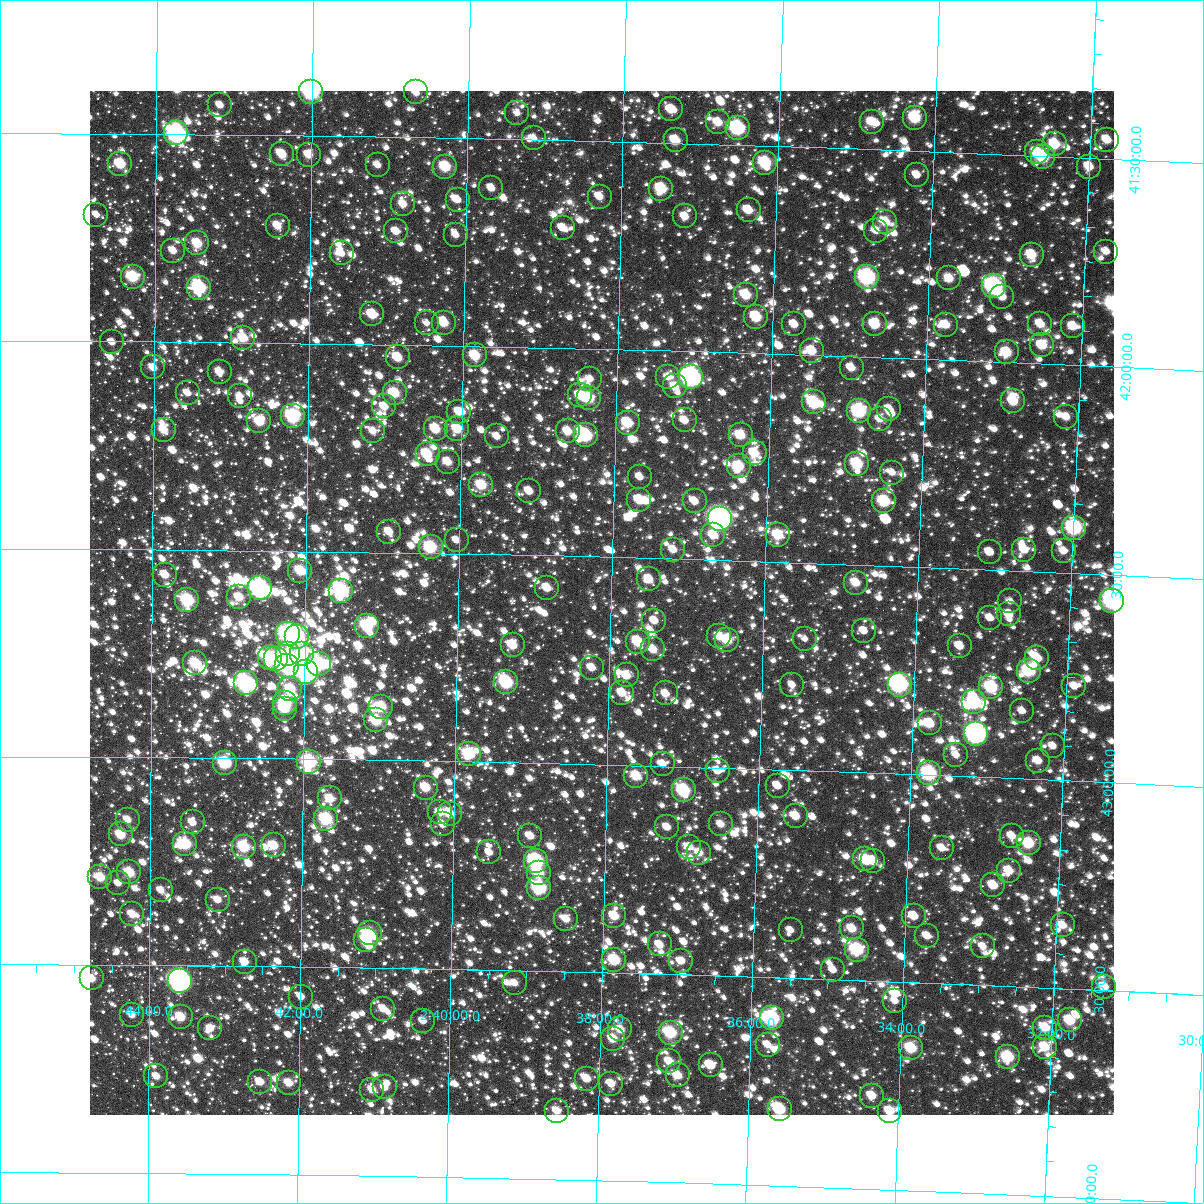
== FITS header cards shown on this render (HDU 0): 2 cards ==
NAXIS1  =                 1024
NAXIS2  =                 1024

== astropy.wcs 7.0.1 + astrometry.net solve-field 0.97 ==
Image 1024 x 1024 px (HDU 0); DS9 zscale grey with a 90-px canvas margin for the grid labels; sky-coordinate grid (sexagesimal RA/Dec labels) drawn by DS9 from the SOLVED WCS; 273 Tycho-2 reference stars matched to detected sources circled (green)
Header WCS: RA---TAN-SIP/DEC--TAN-SIP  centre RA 02:38:07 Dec +42:37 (39.53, +42.61 deg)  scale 8.66 arcsec/px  FOV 147.8' x 147.8'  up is +179 deg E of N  parity flipped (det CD > 0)
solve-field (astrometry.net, Tycho-2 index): VERIFIED the header's WCS against the Tycho-2 star catalogue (verified at 6 index scales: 16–273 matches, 0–1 conflicts across passes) and refined it, rather than solving blind
Solved WCS: RA---TAN-SIP/DEC--TAN-SIP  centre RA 02:38:07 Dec +42:37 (39.53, +42.61 deg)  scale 8.66 arcsec/px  FOV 147.9' x 147.9'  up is +179 deg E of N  parity flipped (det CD > 0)
The solver's refit moves the header's centre by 0.61 arcsec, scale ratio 1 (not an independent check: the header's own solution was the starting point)
Tycho-2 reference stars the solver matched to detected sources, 273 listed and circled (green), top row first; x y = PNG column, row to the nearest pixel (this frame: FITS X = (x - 90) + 1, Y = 1024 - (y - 91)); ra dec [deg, ICRS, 3 dp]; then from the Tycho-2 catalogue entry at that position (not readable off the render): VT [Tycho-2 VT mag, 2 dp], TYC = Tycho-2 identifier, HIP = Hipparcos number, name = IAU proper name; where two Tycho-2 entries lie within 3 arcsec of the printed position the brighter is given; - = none
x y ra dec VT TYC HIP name
311 92 40.502 +41.395 7.84 2853-150-1 - -
416 92 40.166 +41.392 10.85 2853-384-1 - -
220 105 40.794 +41.429 11.37 2853-306-2 - -
671 109 39.348 +41.419 10.77 2840-1172-1 - -
517 113 39.841 +41.437 11.54 2840-718-1 - -
915 118 38.564 +41.421 9.56 2840-290-1 - -
718 122 39.195 +41.447 10.49 2840-1106-1 - -
872 122 38.702 +41.434 10.97 2840-544-1 - -
738 128 39.131 +41.460 8.41 2840-200-1 - -
176 133 40.933 +41.498 7.62 2853-2196-1 12737 -
534 138 39.785 +41.496 11.98 2840-1244-1 - -
676 140 39.330 +41.493 10.30 2840-1312-1 - -
1107 140 37.946 +41.456 10.70 2840-1030-1 - -
1055 144 38.112 +41.471 10.01 2840-952-1 - -
1037 152 38.168 +41.492 10.20 2840-974-1 - -
282 154 40.592 +41.546 10.60 2853-2131-1 - -
309 155 40.507 +41.546 10.65 2853-2012-1 - -
1043 157 38.148 +41.503 9.46 2840-1480-1 - -
765 163 39.040 +41.540 9.35 2840-804-1 - -
120 164 41.113 +41.573 9.56 2853-2144-1 12796 -
378 165 40.285 +41.568 11.26 2853-1943-1 - -
445 167 40.068 +41.569 9.59 2853-1996-1 - -
1089 167 37.998 +41.521 10.79 2840-406-1 - -
917 175 38.551 +41.558 11.54 2840-636-1 - -
491 188 39.918 +41.619 11.21 2840-1434-1 - -
661 189 39.371 +41.610 9.48 2840-1234-1 - -
600 197 39.570 +41.633 10.91 2840-10-1 - -
458 200 40.026 +41.648 11.73 2853-1696-1 - -
403 204 40.202 +41.661 10.85 2853-1740-1 - -
749 210 39.088 +41.656 10.84 2840-1192-1 - -
96 215 41.188 +41.696 11.42 2853-2093-1 - -
685 216 39.293 +41.676 10.73 2840-1352-1 - -
885 222 38.647 +41.673 10.51 2840-476-1 - -
278 226 40.604 +41.719 10.75 2853-1765-1 - -
563 228 39.686 +41.711 11.29 2840-800-1 - -
396 231 40.222 +41.727 11.06 2853-1967-1 - -
876 231 38.677 +41.696 11.15 2840-252-1 - -
456 235 40.030 +41.733 11.39 2853-2074-1 - -
197 243 40.863 +41.762 10.07 2853-1406-1 - -
173 251 40.940 +41.780 11.14 2853-1899-1 - -
1106 252 37.933 +41.724 11.50 2840-26-1 - -
342 253 40.397 +41.782 11.58 2853-1596-1 - -
1032 255 38.172 +41.739 10.10 2840-1090-1 - -
133 277 41.071 +41.844 9.35 2853-1393-1 - -
867 277 38.700 +41.807 8.16 2840-858-1 12008 -
949 278 38.434 +41.804 10.60 2840-2-1 - -
994 286 38.289 +41.818 7.98 2840-914-1 11871 -
199 288 40.855 +41.869 8.61 2853-1801-1 - -
746 295 39.089 +41.861 9.99 2840-232-1 - -
1002 297 38.261 +41.843 10.77 2840-498-1 - -
372 314 40.295 +41.928 10.04 2853-1640-1 - -
756 317 39.054 +41.912 9.72 2840-886-1 - -
427 323 40.119 +41.946 11.55 2853-1092-1 - -
444 323 40.063 +41.945 10.12 2853-1516-1 - -
794 324 38.930 +41.928 11.10 2840-320-1 - -
875 324 38.669 +41.921 10.18 2840-556-1 - -
1040 324 38.135 +41.904 10.73 2840-62-1 - -
946 325 38.440 +41.916 10.78 2840-1158-1 - -
1073 326 38.029 +41.907 10.72 2840-888-1 - -
243 338 40.712 +41.989 10.13 2853-2064-1 - -
112 342 41.136 +42.002 11.61 2853-867-1 - -
1042 345 38.126 +41.956 10.37 2840-852-1 - -
812 351 38.870 +41.990 10.55 2840-1842-1 - -
1007 352 38.240 +41.976 9.99 2840-1890-1 - -
475 355 39.960 +42.022 9.74 2840-1708-1 - -
398 357 40.210 +42.030 10.26 2853-523-1 - -
153 367 41.002 +42.062 10.65 2853-1458-1 - -
852 368 38.740 +42.028 10.99 2840-1732-1 - -
220 372 40.787 +42.072 10.88 2853-1822-1 - -
668 377 39.333 +42.063 11.39 2840-1615-1 - -
691 377 39.258 +42.063 7.36 2840-1669-1 12191 Buna
590 379 39.586 +42.072 11.50 2840-1524-1 - -
675 386 39.310 +42.085 10.79 2840-1556-1 - -
188 393 40.890 +42.122 11.40 2853-1540-1 - -
395 393 40.219 +42.116 9.77 2853-1032-1 - -
580 395 39.618 +42.112 10.60 2840-1341-1 - -
240 396 40.721 +42.129 11.31 2853-1232-1 - -
589 398 39.589 +42.118 9.50 2840-1417-1 - -
1013 401 38.212 +42.094 10.31 2840-1521-1 - -
814 402 38.858 +42.114 8.99 2840-1461-1 - -
384 406 40.251 +42.149 10.90 2853-439-1 - -
889 409 38.613 +42.124 11.13 2840-1483-1 - -
859 411 38.710 +42.131 8.63 2840-1435-1 - -
459 412 40.008 +42.159 10.87 2853-1815-1 - -
293 416 40.548 +42.176 8.44 2853-1188-1 12617 -
1066 417 38.039 +42.125 11.23 2840-1576-1 - -
880 419 38.642 +42.149 11.10 2840-1513-1 - -
685 420 39.275 +42.166 10.89 2840-1257-1 - -
259 421 40.656 +42.189 10.10 2853-2153-1 - -
628 423 39.460 +42.176 9.71 2840-1685-1 - -
436 429 40.083 +42.201 10.04 2853-1601-1 - -
457 429 40.013 +42.199 10.08 2853-790-1 - -
164 430 40.967 +42.212 10.55 2853-1451-1 - -
373 431 40.287 +42.208 10.97 2853-1260-1 - -
568 431 39.653 +42.200 10.71 2840-1491-1 - -
586 435 39.596 +42.209 8.91 2840-1439-1 - -
741 435 39.092 +42.197 10.19 2840-1407-1 - -
497 436 39.884 +42.216 11.45 2840-1317-1 - -
755 453 39.046 +42.240 10.24 2840-1187-1 - -
428 454 40.108 +42.263 9.64 2853-1584-1 12456 -
448 462 40.043 +42.279 10.65 2853-559-1 - -
857 464 38.711 +42.257 9.47 2840-1301-1 - -
739 466 39.095 +42.272 9.86 2840-1003-1 - -
892 473 38.596 +42.276 11.56 2840-1832-1 - -
640 477 39.416 +42.306 11.36 2840-495-1 - -
481 485 39.931 +42.333 9.74 2840-643-1 - -
529 491 39.775 +42.346 11.20 2840-787-1 - -
639 500 39.416 +42.360 10.24 2840-1795-1 - -
695 501 39.236 +42.360 11.20 2840-1654-1 - -
884 501 38.619 +42.346 9.39 2840-1055-1 - -
720 519 39.151 +42.401 6.78 2840-1147-1 12151 -
1074 528 37.998 +42.391 8.32 2840-1790-1 11779 -
389 532 40.229 +42.450 10.93 2853-865-1 - -
713 535 39.171 +42.440 10.96 2840-1715-1 - -
778 535 38.961 +42.436 10.02 2840-1161-1 - -
457 540 40.009 +42.468 11.32 2853-1089-1 - -
431 547 40.093 +42.486 9.20 2853-1108-1 - -
673 550 39.301 +42.478 11.07 2840-1506-1 - -
1024 550 38.157 +42.449 11.07 2840-885-1 - -
1064 551 38.028 +42.448 10.90 2840-1641-1 - -
990 552 38.269 +42.458 11.24 2840-1854-1 - -
300 571 40.516 +42.547 9.98 2853-1044-1 - -
165 575 40.958 +42.561 10.53 2853-1610-1 - -
649 579 39.377 +42.550 11.13 2840-943-1 - -
856 583 38.701 +42.544 10.41 2840-1517-1 - -
260 588 40.649 +42.591 7.43 2853-616-1 - -
547 588 39.710 +42.577 10.69 2840-1617-1 - -
341 591 40.383 +42.594 8.48 2853-1402-1 12559 -
239 597 40.716 +42.613 10.36 2853-262-1 - -
187 600 40.885 +42.622 8.91 2853-961-1 - -
1010 601 38.197 +42.574 11.53 2840-1538-1 - -
1112 601 37.862 +42.563 8.18 2840-1351-1 11731 -
1009 614 38.198 +42.606 11.15 2840-309-1 - -
990 618 38.259 +42.616 11.63 2840-291-1 - -
654 621 39.356 +42.650 11.37 2840-1199-1 - -
367 626 40.296 +42.678 9.49 2853-2201-1 - -
864 631 38.670 +42.659 11.55 2840-451-1 - -
288 634 40.555 +42.699 8.46 2853-1013-1 12619 -
719 636 39.143 +42.683 11.02 2840-25-1 - -
297 637 40.524 +42.707 8.32 2853-238-1 12606 -
805 639 38.862 +42.683 11.79 2840-843-1 - -
727 640 39.116 +42.692 10.08 2840-431-1 - -
638 642 39.409 +42.703 10.16 2840-477-1 - -
513 645 39.818 +42.717 10.23 2840-923-1 - -
960 646 38.355 +42.687 11.01 2840-1451-1 - -
653 649 39.358 +42.719 10.65 2840-1817-1 - -
288 654 40.554 +42.747 9.96 2853-112-1 - -
302 654 40.507 +42.748 9.67 2853-2164-1 - -
270 658 40.614 +42.758 9.35 2853-1249-1 - -
1037 658 38.099 +42.709 10.62 2840-327-1 - -
276 659 40.592 +42.760 8.78 2853-1665-1 - -
195 663 40.857 +42.773 9.60 2853-909-1 - -
319 664 40.452 +42.771 9.02 2853-334-1 - -
287 666 40.556 +42.778 8.74 2853-166-1 12621 -
592 668 39.557 +42.767 10.77 2840-253-1 - -
1029 671 38.124 +42.740 9.18 2840-373-1 - -
306 672 40.493 +42.792 8.39 2853-22-1 - -
627 675 39.443 +42.784 10.51 2840-419-1 - -
506 682 39.836 +42.807 8.70 2840-393-1 - -
246 683 40.691 +42.820 8.27 2853-958-1 - -
792 685 38.898 +42.795 11.86 2840-1657-1 - -
900 685 38.544 +42.785 7.66 2840-1181-1 11949 -
1074 686 37.975 +42.772 11.55 2840-1307-1 - -
991 687 38.246 +42.783 9.16 2840-691-1 - -
290 689 40.544 +42.832 9.75 2853-970-1 - -
622 693 39.457 +42.826 10.68 2840-1501-1 - -
666 693 39.312 +42.825 11.17 2840-579-1 - -
974 702 38.299 +42.821 9.02 2840-279-1 - -
285 703 40.560 +42.866 9.33 2853-584-1 - -
381 707 40.246 +42.871 9.57 2853-866-1 - -
285 709 40.561 +42.881 10.48 2853-488-1 - -
1022 711 38.142 +42.837 11.65 2840-867-1 - -
376 720 40.261 +42.905 9.52 2853-980-1 - -
930 723 38.444 +42.875 10.49 2840-19-1 - -
976 734 38.290 +42.896 7.23 2840-727-1 11873 -
1053 746 38.036 +42.918 11.67 2840-1367-1 - -
469 754 39.954 +42.981 9.23 2840-547-1 - -
956 755 38.353 +42.949 11.83 2840-693-1 - -
1038 761 38.083 +42.955 10.88 2840-1001-1 - -
309 762 40.479 +43.007 8.28 2853-470-1 - -
225 763 40.756 +43.012 8.77 2853-254-1 - -
663 764 39.316 +42.994 11.43 2840-991-1 - -
718 771 39.135 +43.007 11.17 2840-825-1 - -
929 773 38.439 +42.995 8.59 2840-243-1 - -
636 776 39.402 +43.025 10.16 2840-1618-1 - -
778 786 38.936 +43.038 11.25 2840-975-1 - -
426 788 40.094 +43.065 10.16 2853-80-1 - -
684 790 39.245 +43.056 8.89 2840-591-1 - -
330 798 40.409 +43.094 10.31 2853-2-1 - -
440 812 40.045 +43.123 10.87 2853-713-1 - -
450 814 40.014 +43.126 10.16 2857-978-1 - -
796 816 38.874 +43.110 10.69 2840-581-1 - -
326 819 40.422 +43.144 8.98 2857-594-1 - -
128 820 41.074 +43.150 11.17 2857-824-1 - -
193 822 40.861 +43.156 10.94 2857-1168-1 - -
443 824 40.036 +43.152 11.45 2857-1178-1 - -
721 824 39.119 +43.135 11.02 2844-1352-1 - -
667 827 39.296 +43.146 10.99 2844-1636-1 - -
121 834 41.098 +43.186 9.91 2857-296-1 - -
530 836 39.746 +43.176 10.98 2844-1538-1 - -
1012 836 38.159 +43.138 11.42 2844-824-1 - -
1029 843 38.102 +43.155 9.59 2844-1436-1 - -
185 844 40.884 +43.208 9.34 2857-852-1 - -
274 845 40.593 +43.209 9.98 2857-1028-1 - -
244 847 40.691 +43.213 9.23 2857-1232-1 - -
689 847 39.222 +43.192 11.10 2844-2112-1 - -
942 848 38.388 +43.175 11.18 2844-1800-1 - -
489 852 39.880 +43.217 11.30 2844-1978-1 - -
699 853 39.187 +43.206 10.65 2844-2175-1 - -
865 859 38.639 +43.208 9.85 2844-2113-1 - -
536 861 39.726 +43.236 8.14 2844-2152-1 12339 -
873 861 38.614 +43.211 10.62 2844-1988-1 - -
1009 871 38.164 +43.222 10.43 2844-1888-1 - -
129 872 41.068 +43.278 9.83 2857-506-1 - -
539 873 39.717 +43.264 9.60 2844-1080-1 - -
100 877 41.164 +43.289 10.13 2857-46-1 - -
118 883 41.105 +43.303 11.47 2857-794-1 - -
993 885 38.213 +43.259 10.60 2844-1600-1 - -
539 888 39.712 +43.300 8.57 2844-766-1 - -
161 890 40.964 +43.320 11.45 2857-86-1 - -
218 900 40.775 +43.341 10.85 2857-640-1 - -
132 914 41.058 +43.378 10.43 2857-952-1 - -
614 916 39.462 +43.363 10.24 2844-862-1 - -
914 916 38.471 +43.340 10.95 2844-1302-1 - -
566 919 39.622 +43.373 10.89 2844-2153-1 - -
1063 925 37.978 +43.348 10.98 2844-1114-1 - -
852 928 38.675 +43.376 10.47 2844-2084-1 - -
791 930 38.878 +43.385 11.57 2844-458-1 - -
370 933 40.271 +43.418 9.23 2857-1086-1 - -
927 936 38.426 +43.387 11.46 2844-798-1 - -
366 940 40.284 +43.433 9.54 2857-1206-1 - -
660 944 39.310 +43.429 11.12 2844-698-1 - -
983 946 38.240 +43.407 11.49 2844-1924-1 - -
857 950 38.656 +43.426 8.95 2844-986-1 - -
614 960 39.458 +43.469 9.38 2844-724-1 - -
681 961 39.238 +43.468 11.37 2844-2174-1 - -
245 962 40.684 +43.490 10.49 2857-1438-1 - -
833 970 38.733 +43.477 11.46 2844-870-1 - -
92 978 41.191 +43.533 10.72 2857-192-1 - -
180 981 40.897 +43.538 6.80 2857-800-1 12725 -
515 983 39.787 +43.530 11.48 2844-422-1 - -
1104 987 37.832 +43.492 10.42 2844-544-1 - -
301 997 40.496 +43.572 11.53 2857-1364-1 - -
895 1001 38.523 +43.546 11.60 2844-2167-1 - -
383 1009 40.222 +43.598 11.12 2857-1114-1 - -
132 1015 41.056 +43.620 11.07 2857-1022-1 - -
181 1017 40.895 +43.624 10.04 2857-466-1 - -
772 1018 38.931 +43.599 8.03 2844-1142-1 12082 -
1070 1020 37.942 +43.576 9.83 2844-1358-1 - -
423 1021 40.088 +43.626 11.42 2857-132-1 - -
210 1028 40.795 +43.651 11.08 2857-874-1 - -
1045 1028 38.022 +43.596 10.12 2844-1208-1 - -
620 1029 39.433 +43.636 10.50 2844-596-1 - -
671 1033 39.266 +43.640 9.20 2844-52-1 - -
613 1039 39.457 +43.658 10.30 2844-578-1 - -
768 1045 38.942 +43.662 11.56 2844-244-1 - -
1045 1047 38.020 +43.642 10.30 2844-1664-1 - -
911 1048 38.465 +43.658 9.52 2844-366-1 - -
1008 1057 38.140 +43.670 9.52 2844-940-1 - -
669 1061 39.267 +43.709 10.60 2844-1692-1 - -
711 1065 39.129 +43.716 10.81 2844-148-1 - -
678 1075 39.238 +43.742 10.21 2844-484-1 - -
156 1076 40.973 +43.767 10.95 2857-1328-1 - -
587 1079 39.539 +43.756 11.10 2844-240-1 - -
260 1082 40.627 +43.778 10.94 2857-202-1 - -
289 1083 40.532 +43.780 10.45 2857-42-1 - -
611 1084 39.459 +43.767 10.74 2844-604-1 - -
385 1087 40.213 +43.787 11.45 2857-702-1 - -
372 1090 40.254 +43.793 10.78 2857-946-1 - -
872 1096 38.589 +43.776 10.46 2844-1548-1 - -
780 1109 38.894 +43.816 9.16 2844-62-1 - -
557 1111 39.638 +43.835 10.72 2844-2-1 - -
890 1111 38.528 +43.811 10.28 2844-1196-1 - -